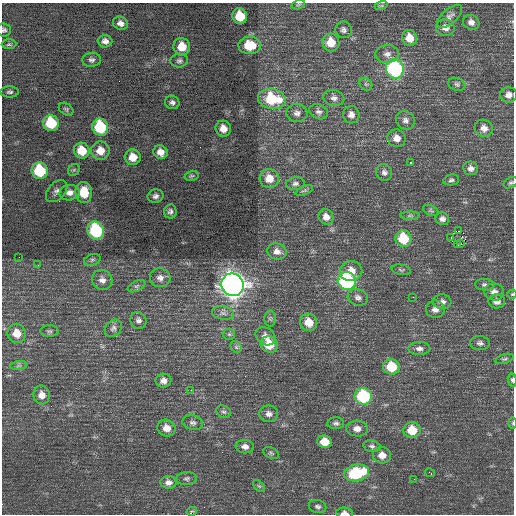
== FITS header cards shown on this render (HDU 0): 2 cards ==
NAXIS1  =                  512 / Axis length
NAXIS2  =                  512 / Axis length

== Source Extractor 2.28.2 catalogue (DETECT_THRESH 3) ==
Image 512 x 512 px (HDU 0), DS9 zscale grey, 1 PNG px = 1 image px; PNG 516 x 516 px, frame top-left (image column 1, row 512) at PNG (2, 3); each listed source drawn as its Kron ellipse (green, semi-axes under 4 px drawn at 4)
Background 0.6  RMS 0.81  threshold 2.43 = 3 sigma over >= 5 px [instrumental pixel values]
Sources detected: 128; all 128 listed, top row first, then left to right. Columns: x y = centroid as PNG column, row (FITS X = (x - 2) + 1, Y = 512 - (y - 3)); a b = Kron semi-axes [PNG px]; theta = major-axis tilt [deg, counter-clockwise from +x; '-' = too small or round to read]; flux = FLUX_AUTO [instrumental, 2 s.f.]
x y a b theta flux
298 5 7 4 17 79
381 6 7 4 18 80
240 16 8 7 - 1300
449 17 15 7 40 270
471 22 8 7 - 260
120 23 7 6 - 270
445 28 9 8 - 340
4 30 7 6 - 140
343 30 8 8 - 170
409 38 8 7 - 650
105 41 7 6 - 250
331 42 9 8 - 860
9 44 7 5 2 110
250 45 11 9 -1 1500
182 47 8 8 - 910
387 54 12 9 4 310
91 60 9 7 5 180
179 61 9 6 6 160
395 69 10 9 - 8000
366 84 7 5 -44 120
457 84 9 6 -19 140
10 92 9 5 1 130
509 95 8 7 - 330
334 98 10 8 -11 250
272 99 14 10 -10 2700
172 102 7 6 - 170
66 109 8 5 -34 110
319 112 9 7 -24 190
297 113 10 9 - 260
351 115 9 8 - 310
405 120 10 8 -44 240
51 123 8 7 - 2500
100 127 9 8 - 3200
484 128 9 8 - 380
223 129 8 7 - 500
397 138 9 8 - 430
82 151 8 7 - 1200
100 151 9 9 - 640
160 152 7 6 - 420
133 157 8 7 - 700
411 163 3 3 - 130
471 168 7 7 - 230
74 170 6 5 - 82
40 171 8 8 - 3000
384 172 8 8 - 200
191 176 7 5 15 95
269 178 10 9 - 690
451 180 8 5 11 120
511 183 8 5 29 110
295 184 9 6 8 170
304 190 9 4 22 120
57 191 13 8 46 260
84 192 10 8 -86 1200
70 193 10 7 11 350
155 196 8 6 14 200
431 210 8 5 -25 92
170 211 7 6 - 170
410 216 9 4 0 80
326 217 8 7 - 340
442 219 7 6 - 190
96 230 9 8 - 4400
458 231 4 2 - 700
403 238 8 8 - 1800
451 238 3 2 - 300
461 244 2 2 - 420
458 245 3 2 - 91
277 251 10 8 -18 320
19 257 2 2 - 30
92 260 8 5 18 120
38 265 3 2 - 69
401 270 9 5 -12 110
351 271 11 10 - 660
160 278 10 9 - 290
102 280 10 10 - 320
347 281 9 9 - 6700
233 285 11 10 - 49000
485 285 10 6 -4 160
136 286 9 5 26 120
494 292 10 8 -13 320
512 294 5 4 - 57
358 297 10 8 -20 230
413 297 2 2 - 31
497 301 8 7 - 320
442 302 9 7 -6 250
435 309 9 8 - 340
223 313 11 6 -8 220
270 318 8 6 -89 120
138 320 9 7 -58 180
309 322 9 8 - 790
113 328 9 7 46 190
49 331 9 5 -1 130
17 333 9 9 - 670
229 334 6 5 - 100
265 336 10 8 -35 370
480 343 10 7 -4 180
269 344 9 8 - 1200
236 347 6 5 - 100
419 348 11 6 1 240
505 359 9 4 17 110
19 366 9 4 8 110
391 367 8 7 - 1600
512 380 7 4 -84 130
163 381 8 7 - 280
191 390 3 2 - 110
42 395 9 8 - 370
363 396 9 8 - 4200
224 412 8 6 -28 130
269 414 9 8 - 260
193 423 10 7 -14 200
336 423 8 6 2 150
513 423 6 4 89 64
166 428 9 8 - 500
357 429 11 8 -1 400
412 430 9 8 - 1100
324 442 7 6 - 840
372 446 9 5 -13 140
245 447 9 6 -8 300
271 453 8 5 -26 100
382 455 9 8 - 470
357 473 13 8 12 4000
430 473 5 2 - 110
187 478 10 6 2 160
414 479 2 2 - 48
168 482 8 6 -5 260
259 486 7 4 -43 89
317 507 9 6 -13 160
192 511 5 2 - 90
345 513 8 5 -3 270
At the frame edge (FLAGS 8, measured only in part): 6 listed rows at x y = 4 30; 511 183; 512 294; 512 380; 513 423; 345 513